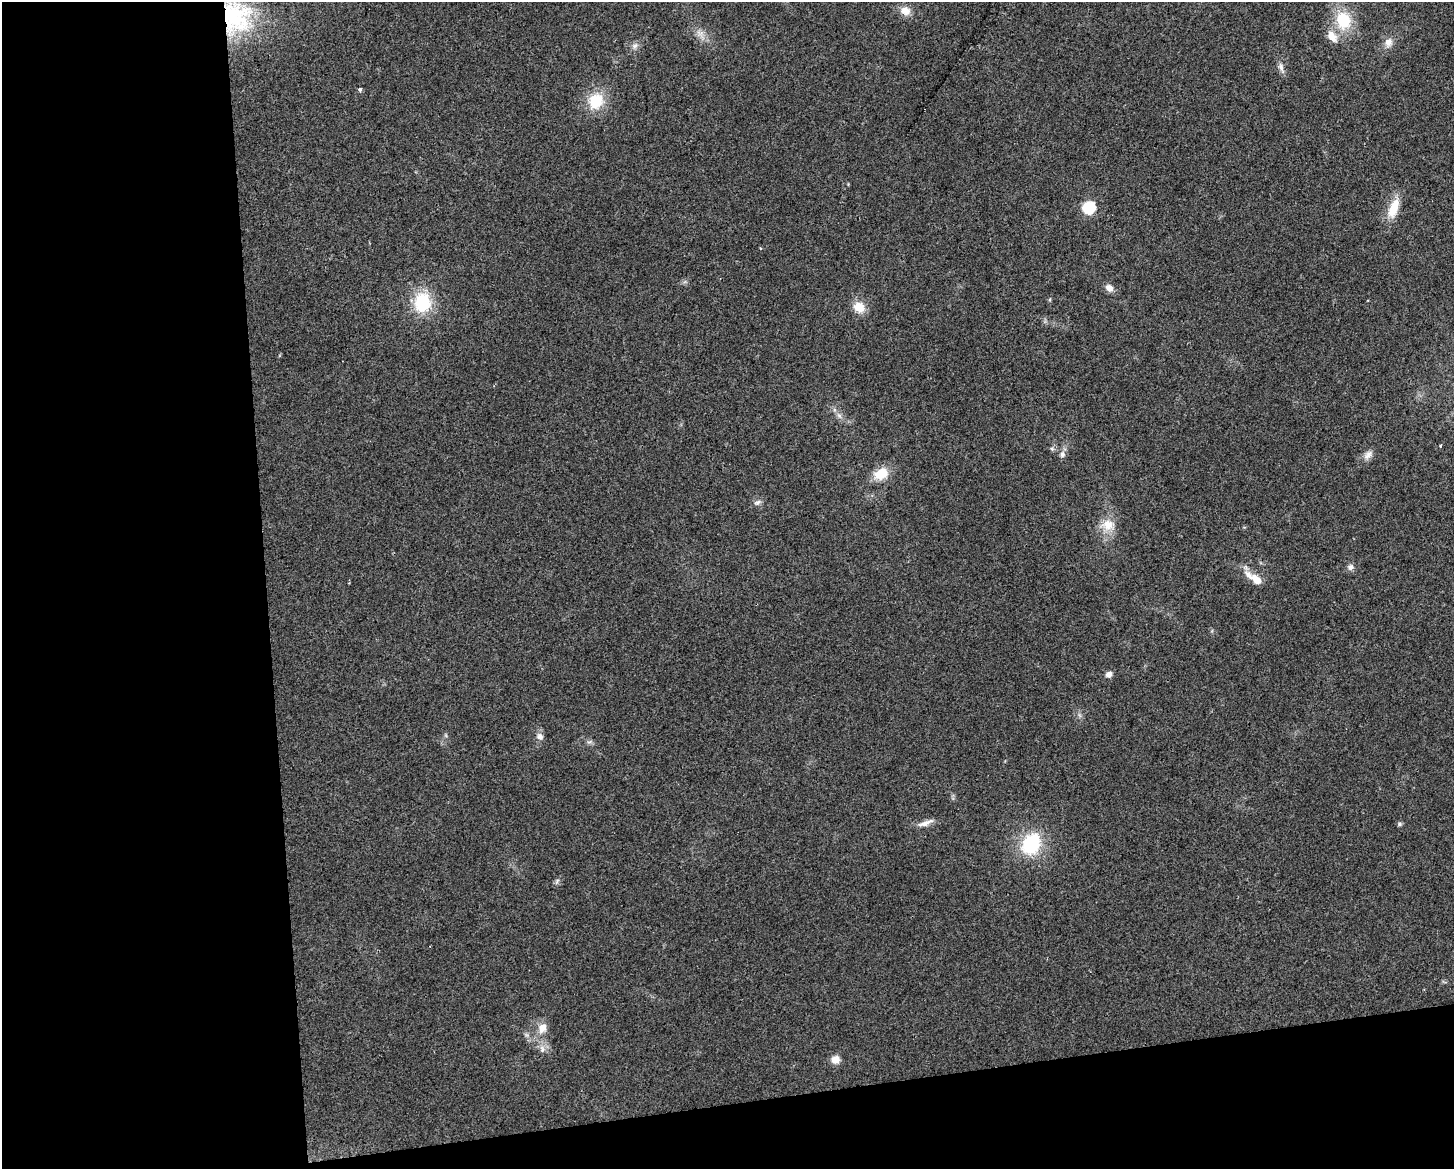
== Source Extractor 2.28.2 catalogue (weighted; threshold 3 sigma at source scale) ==
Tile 10 of 3 x 4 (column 1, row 4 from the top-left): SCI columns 14-1465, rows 1-1167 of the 4427 x 4669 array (HDU 1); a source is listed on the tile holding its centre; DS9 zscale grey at full resolution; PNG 1456 x 1171 px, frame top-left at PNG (2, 2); no overlay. Shown black and unused: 24% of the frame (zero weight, under 2 of 3 exposures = <1% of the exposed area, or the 3 px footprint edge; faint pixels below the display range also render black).
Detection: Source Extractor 2.28.2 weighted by HDU 2 'WHT'; one run over the whole footprint, this tile lists its part. Background 0.0441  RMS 0.0067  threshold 0.0299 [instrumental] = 3 sigma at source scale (4.5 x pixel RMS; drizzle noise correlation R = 1.50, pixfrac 1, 0.0396/0.0396 arcsec/px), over >= 5 px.
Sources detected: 38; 1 inside a brighter listed object's ellipse — not listed separately; the other 37 listed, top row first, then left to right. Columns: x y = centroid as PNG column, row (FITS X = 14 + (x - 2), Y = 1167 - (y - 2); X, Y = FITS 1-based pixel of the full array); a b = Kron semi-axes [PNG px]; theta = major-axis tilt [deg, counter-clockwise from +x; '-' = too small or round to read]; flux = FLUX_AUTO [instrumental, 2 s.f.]
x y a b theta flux
905 11 15 11 -22 6.4
236 17 45 39 86 69
1343 20 19 16 -73 27
700 33 9 8 - 3.5
1332 36 17 11 -48 7.8
1389 42 12 10 66 5
635 46 10 7 50 2.8
1281 67 15 7 -75 3.4
360 89 3 3 - 4
596 101 18 16 59 22
1088 208 6 6 - 74
1394 208 25 11 71 15
760 248 3 3 - 0.57
1109 288 10 8 -40 4.3
1050 299 6 3 71 0.76
422 302 22 18 89 33
859 307 13 11 -37 11
839 415 8 6 -68 2.4
1440 445 3 3 - 0.64
1052 449 6 5 - 1.3
1062 454 8 8 - 2.8
1368 455 16 9 42 4.3
881 474 18 13 28 14
757 502 10 7 21 2.4
1108 525 19 15 -10 11
1350 567 9 8 - 2.6
1256 580 12 8 -46 7.9
1109 674 7 7 - 3
540 736 11 7 -51 3.1
925 823 23 6 20 4.8
1399 824 6 6 - 1.3
1031 844 24 18 61 42
557 882 10 3 78 1.1
542 1028 14 10 67 7.1
527 1035 7 4 -71 1.5
542 1049 12 6 -77 3.3
835 1060 9 9 - 5.9
Overlapping masked pixels (flux is a lower limit): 1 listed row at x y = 236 17
Isophote crosses this tile's border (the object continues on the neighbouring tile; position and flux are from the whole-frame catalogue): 1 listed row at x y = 236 17